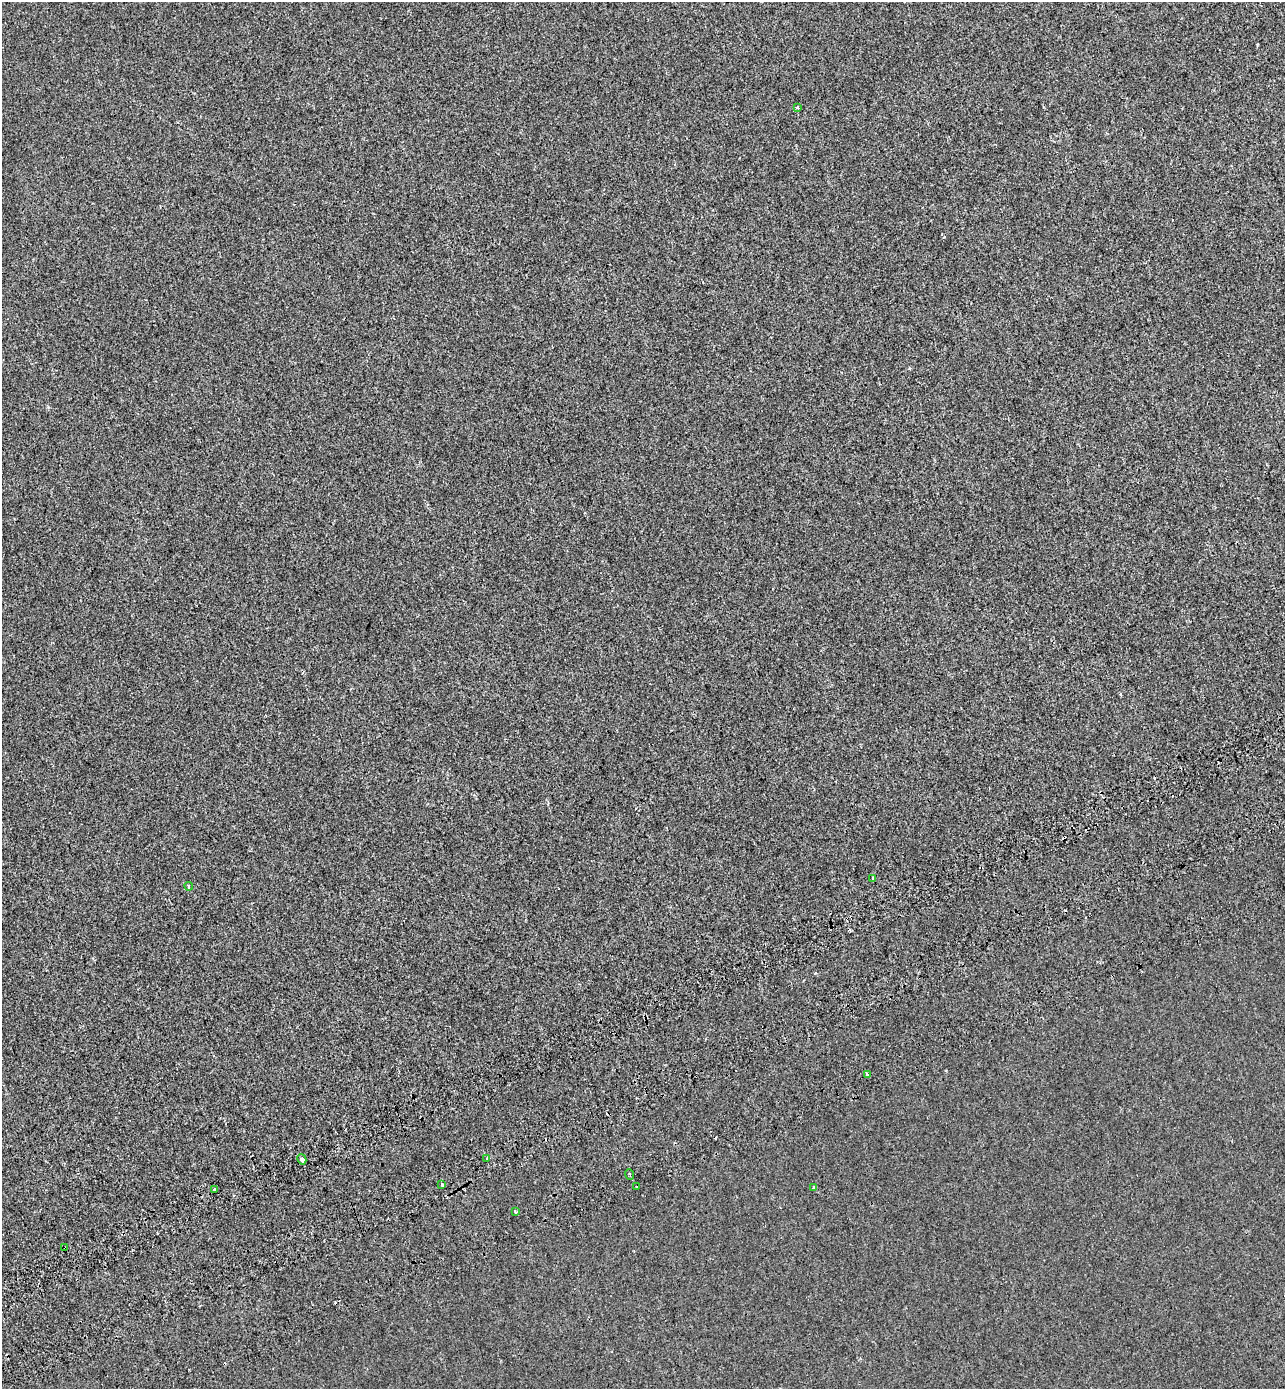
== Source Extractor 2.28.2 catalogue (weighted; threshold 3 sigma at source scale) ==
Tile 7 of 4 x 4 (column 3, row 2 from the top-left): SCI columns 2817-4099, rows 2868-4254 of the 5579 x 5738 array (HDU 1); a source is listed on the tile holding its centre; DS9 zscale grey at full resolution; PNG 1287 x 1391 px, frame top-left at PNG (2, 2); each listed source drawn as its Kron ellipse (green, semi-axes under 4 px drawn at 4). Shown black and unused: <1% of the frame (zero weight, under 2 of 3 exposures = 7% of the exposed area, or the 3 px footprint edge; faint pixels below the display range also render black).
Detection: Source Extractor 2.28.2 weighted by HDU 2 'WHT'; one run over the whole footprint, this tile lists its part. Background -1.84e-04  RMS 0.0045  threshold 0.0203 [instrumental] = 3 sigma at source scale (4.5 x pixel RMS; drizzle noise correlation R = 1.50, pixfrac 1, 0.0396/0.0396 arcsec/px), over >= 5 px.
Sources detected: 20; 7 cosmic-ray / hot-pixel residue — neither listed nor drawn; the other 13 listed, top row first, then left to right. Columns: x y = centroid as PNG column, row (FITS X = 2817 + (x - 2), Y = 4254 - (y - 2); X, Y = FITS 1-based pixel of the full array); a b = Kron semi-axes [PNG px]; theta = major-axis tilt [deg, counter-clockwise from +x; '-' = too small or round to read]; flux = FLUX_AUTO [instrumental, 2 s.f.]
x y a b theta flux
797 108 4 4 - 0.78
873 878 4 3 - 0.53
189 886 4 3 - 0.86
868 1074 3 3 - 1
487 1158 3 3 - 1.4
302 1159 5 3 - 8.2
630 1175 5 2 - 0.55
442 1184 3 3 - 1.6
637 1187 3 2 - 0.33
813 1187 4 3 - 0.56
214 1190 3 3 - 0.89
515 1212 4 3 - 2.2
65 1248 2 2 - 0.52
Overlapping masked pixels (flux is a lower limit): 1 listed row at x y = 65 1248
Unlisted compact peaks at least as high as the median listed source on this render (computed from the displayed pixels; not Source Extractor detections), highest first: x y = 944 237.